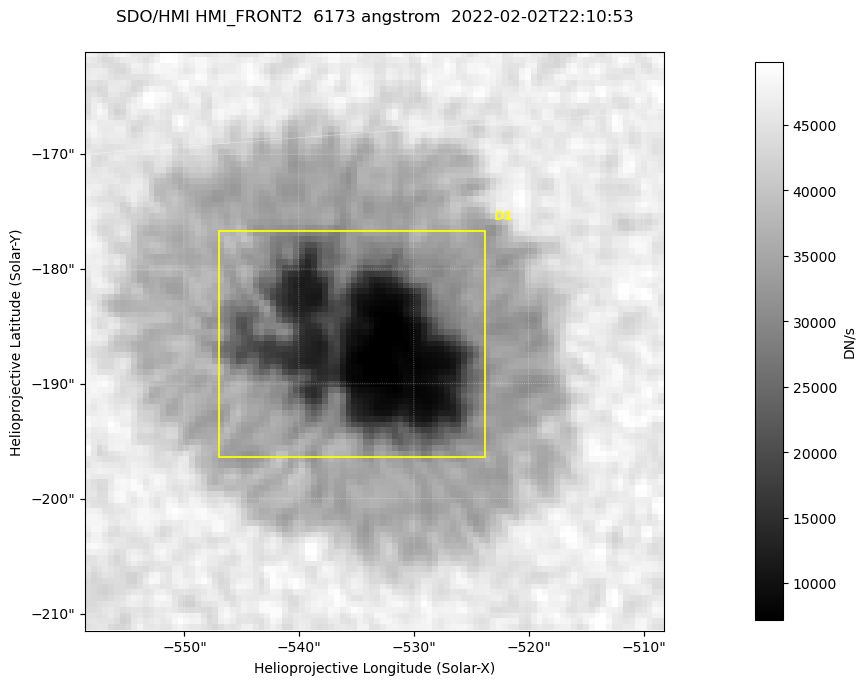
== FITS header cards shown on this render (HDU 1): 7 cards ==
TELESCOP= 'SDO/HMI '           / Telescope
INSTRUME= 'HMI_FRONT2'         / For HMI: HMI_SIDE1, HMI_FRONT2, or HMI_COMBINED
WAVELNTH=                6173. / [angstrom] Wavelength
DATE-OBS= '2022-02-02T22:10:53.200' / [ISO] Observation date {DATE__OBS}
CTYPE1  = 'HPLN-TAN'           / CTYPE1: HPLN
CTYPE2  = 'HPLT-TAN'           / CTYPE2: HPLT
BUNIT   = 'DN/s    '           / Physical Units

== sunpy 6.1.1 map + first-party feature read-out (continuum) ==
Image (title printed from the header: SDO/HMI HMI_FRONT2  6173 angstrom  2022-02-02T22:10:53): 100 x 100 px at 0.504 arcsec/px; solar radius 974 arcsec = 1932 px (partial field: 0.1% of the solar disc is inside the frame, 100% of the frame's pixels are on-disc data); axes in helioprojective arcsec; data unit DN/s (BUNIT, on the colour bar)
Orientation: roll -0.0702 deg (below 1 deg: not rotated)
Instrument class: CONTINUUM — white-light / continuum photospheric image (CONTENT/OBS_TYPE)
Dark features (sunspots / pores): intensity divided by the frame's on-disc median (partial field: no limb-darkening profile); reference = the frame's on-disc median (the 8%-of-disc-diameter window exceeds this field); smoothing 3 px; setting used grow <= 0.7, no closing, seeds <= 0.7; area >= 9 px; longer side >= 3 px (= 1.5 arcsec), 3 px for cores <= 0.7; partial field; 1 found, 1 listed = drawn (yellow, D1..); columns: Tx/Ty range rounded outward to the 2 arcsec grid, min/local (2 s.f., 1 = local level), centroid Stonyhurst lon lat
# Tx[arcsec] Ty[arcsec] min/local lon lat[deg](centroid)
D1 -548..-524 -198..-176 0.14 -35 -16